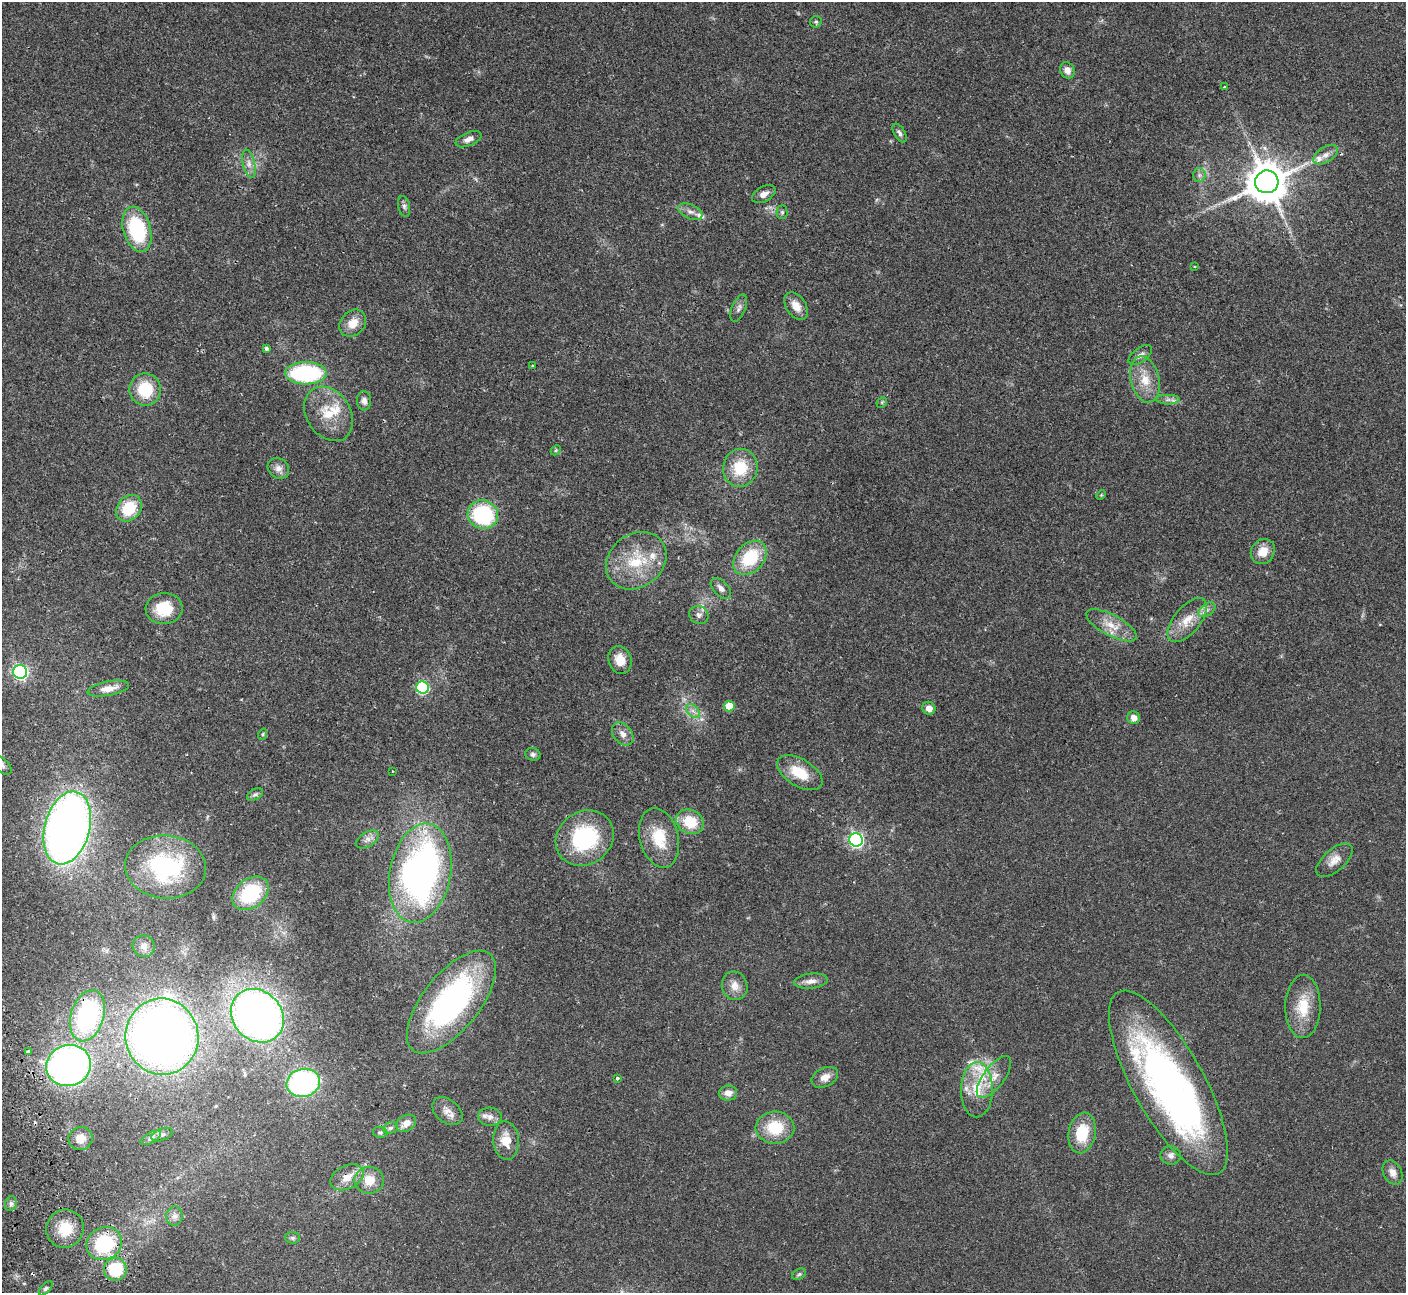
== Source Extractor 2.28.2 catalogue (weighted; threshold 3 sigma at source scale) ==
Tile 7 of 4 x 4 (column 3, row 2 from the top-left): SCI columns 2862-4265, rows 2766-4056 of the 5725 x 5660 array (HDU 1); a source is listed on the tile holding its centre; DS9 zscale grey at full resolution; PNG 1408 x 1295 px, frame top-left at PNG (2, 2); each listed source drawn as its Kron ellipse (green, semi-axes under 4 px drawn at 4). Shown black and unused: <1% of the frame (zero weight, under 2 of 3 exposures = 3% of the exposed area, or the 3 px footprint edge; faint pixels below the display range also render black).
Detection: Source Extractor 2.28.2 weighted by HDU 2 'WHT'; one run over the whole footprint, this tile lists its part. Background 0.103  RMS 0.0083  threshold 0.0371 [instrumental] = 3 sigma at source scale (4.5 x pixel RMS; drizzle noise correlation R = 1.50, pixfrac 1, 0.05/0.05 arcsec/px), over >= 5 px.
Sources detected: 119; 1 too faint to see at this stretch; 1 inside a brighter object's white glare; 2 cosmic-ray / hot-pixel residue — neither listed nor drawn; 7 inside a brighter listed object's ellipse — not listed separately; the other 108 listed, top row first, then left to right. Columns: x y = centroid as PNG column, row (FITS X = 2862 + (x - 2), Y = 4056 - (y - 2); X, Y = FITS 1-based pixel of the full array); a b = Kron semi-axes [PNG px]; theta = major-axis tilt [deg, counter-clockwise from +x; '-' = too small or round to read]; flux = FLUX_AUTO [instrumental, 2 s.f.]
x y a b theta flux
816 22 6 6 - 1.3
1067 70 8 7 - 5.4
1225 87 4 3 - 0.9
900 133 10 5 -59 2.6
468 139 14 6 23 4.3
1326 155 14 7 33 5.2
249 164 14 6 -77 4.9
1199 175 7 6 - 2.2
1267 182 11 11 - 2500
764 194 13 7 29 4.8
404 206 10 6 -77 2.5
690 212 13 7 -24 4.2
782 212 7 5 -89 1.5
137 229 23 13 -73 63
1195 266 3 3 - 0.65
796 306 15 9 -56 8.6
739 308 15 6 67 3.3
353 323 15 12 48 11
266 348 3 3 - 1.7
1140 355 13 7 36 4.2
532 366 3 3 - 1.4
306 373 21 11 0 94
1145 379 23 14 -77 17
145 389 16 16 - 31
1168 400 11 5 0 3.2
364 401 9 7 -86 3.5
882 402 6 4 46 1.2
329 414 29 22 -56 25
556 450 6 4 46 1.1
278 468 11 9 -37 5.1
740 468 19 17 81 25
1101 495 5 4 - 0.73
129 508 14 11 47 28
483 515 15 14 - 76
1263 552 13 11 52 11
750 558 19 14 48 39
636 561 32 26 37 38
721 588 12 7 -47 4.4
164 609 18 15 4 24
1207 610 9 6 36 3.3
699 615 10 8 -31 3.5
1187 620 26 13 50 16
1111 625 28 10 -28 14
620 660 14 11 -73 11
20 672 7 6 - 180
108 688 21 7 11 8.3
422 688 6 6 - 79
729 706 5 5 - 19
929 708 7 6 - 6.4
693 711 8 5 -45 2.9
1134 718 6 6 - 5.3
263 734 6 3 71 0.98
623 734 13 9 -50 5.3
533 754 7 6 - 2.1
2 765 12 6 -44 3.2
392 771 3 2 - 0.51
800 773 25 13 -31 21
255 794 9 5 28 2.1
690 822 14 12 -29 23
67 828 37 22 75 620
585 838 30 26 36 71
659 838 30 19 -76 27
367 839 12 7 33 4.1
856 840 7 6 - 200
1334 860 22 11 41 8.1
166 867 41 31 -5 89
420 873 50 30 79 320
250 893 20 14 38 53
144 946 11 10 - 5.4
811 981 17 7 6 5.5
735 986 14 12 -73 7.6
451 1002 62 28 51 180
1303 1007 31 17 89 24
87 1016 26 16 72 110
257 1016 29 24 -47 470
162 1037 38 36 -78 740
28 1051 4 3 - 1.5
69 1066 22 20 19 390
825 1077 14 9 26 7.1
994 1077 25 10 53 12
617 1078 3 3 - 2.8
303 1083 17 14 13 130
1168 1083 104 35 -61 360
977 1090 27 16 89 23
728 1093 9 7 -1 5.7
447 1111 17 11 -38 7
490 1117 12 9 -4 5
406 1123 10 7 31 7
390 1128 7 5 17 2
775 1128 19 16 -3 28
380 1132 7 5 -9 1.4
1082 1133 20 13 80 27
162 1135 11 6 20 2.6
80 1138 12 11 - 8.3
151 1138 11 5 30 2.5
506 1141 19 13 -86 13
1171 1155 10 9 - 4.1
1392 1172 13 9 -63 5.5
347 1177 17 11 26 10
369 1180 14 13 - 12
11 1204 7 5 70 2
174 1216 9 8 - 3.7
65 1229 19 18 - 21
292 1238 7 5 -1 1.7
104 1244 18 16 25 58
115 1269 11 11 - 36
799 1274 7 5 30 1.5
46 1288 8 4 45 2
Overlapping masked pixels (flux is a lower limit): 3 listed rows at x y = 87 1016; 162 1037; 69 1066
Isophote crosses this tile's border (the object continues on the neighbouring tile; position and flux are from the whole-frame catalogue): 1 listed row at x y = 2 765